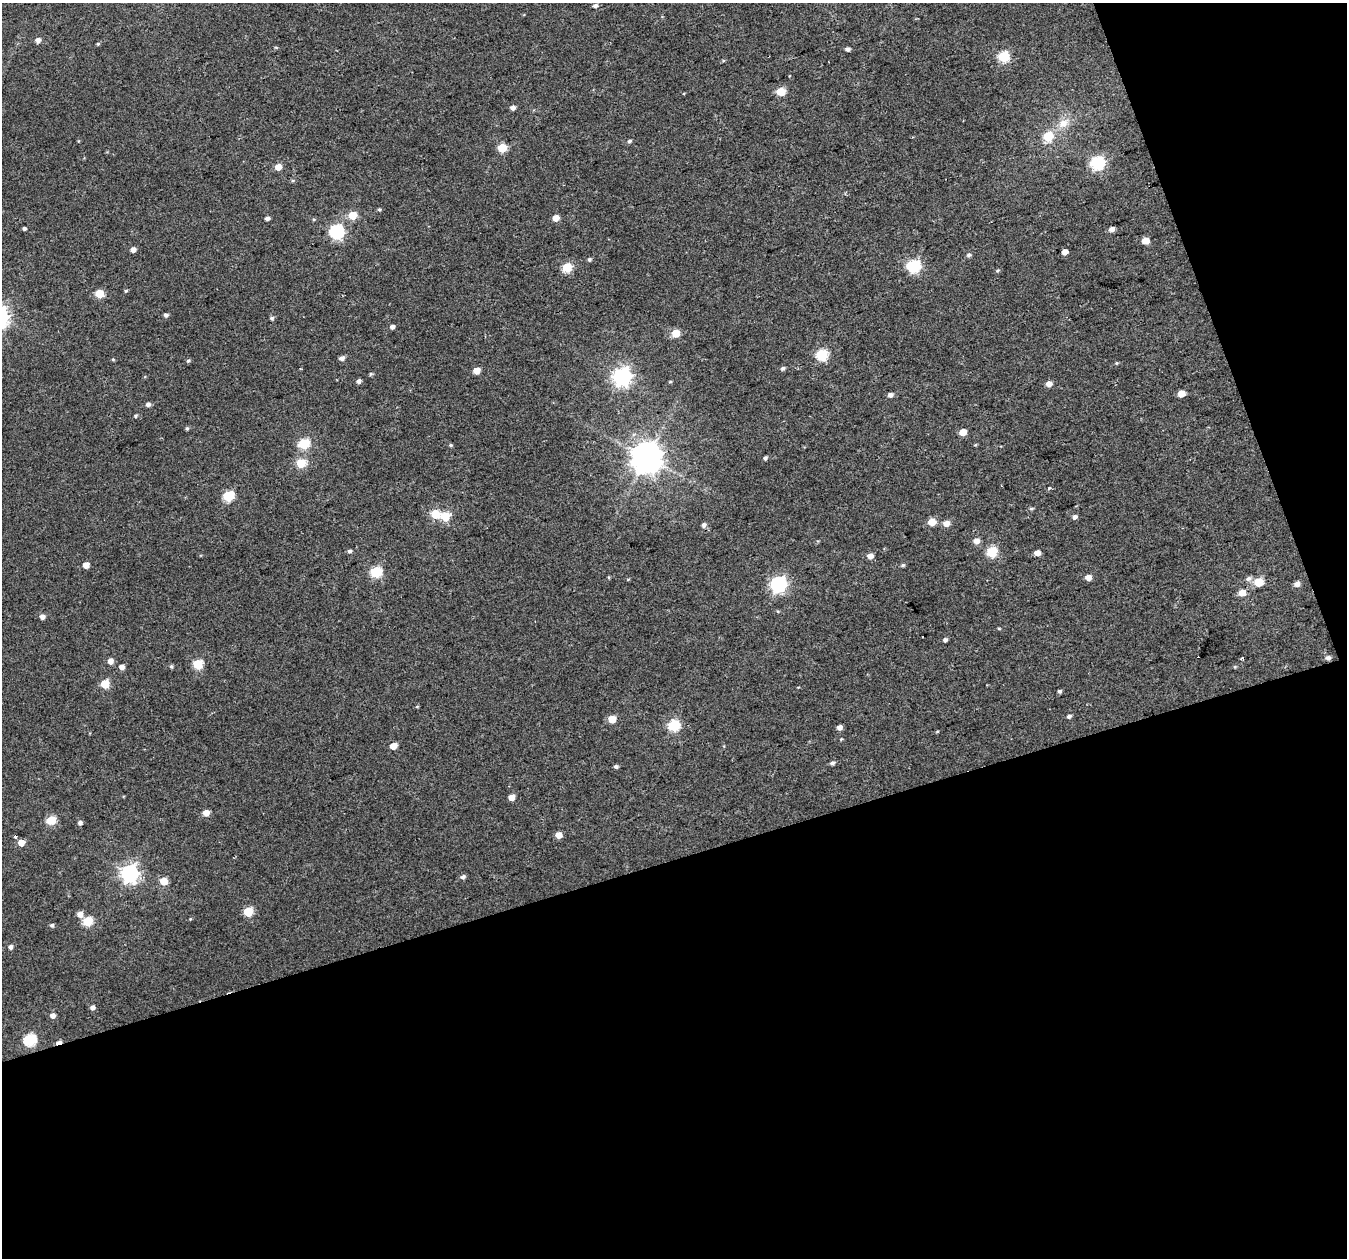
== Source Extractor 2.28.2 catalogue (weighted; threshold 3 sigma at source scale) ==
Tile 4 of 2 x 2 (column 2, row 2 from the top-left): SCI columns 1345-2689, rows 42-1297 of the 2690 x 2611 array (HDU 1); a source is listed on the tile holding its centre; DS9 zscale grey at full resolution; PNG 1349 x 1260 px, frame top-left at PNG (2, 3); no overlay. Shown black and unused: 37% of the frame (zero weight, under 2 of 3 exposures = <1% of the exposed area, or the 3 px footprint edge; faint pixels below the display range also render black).
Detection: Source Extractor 2.28.2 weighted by HDU 2 'WHT'; one run over the whole footprint, this tile lists its part. Background 0.0372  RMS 0.0084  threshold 0.0377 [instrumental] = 3 sigma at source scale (4.5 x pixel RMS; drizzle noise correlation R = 1.50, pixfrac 1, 0.0396/0.0396 arcsec/px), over >= 5 px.
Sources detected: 123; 2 cosmic-ray / hot-pixel residue — not listed; the other 121 listed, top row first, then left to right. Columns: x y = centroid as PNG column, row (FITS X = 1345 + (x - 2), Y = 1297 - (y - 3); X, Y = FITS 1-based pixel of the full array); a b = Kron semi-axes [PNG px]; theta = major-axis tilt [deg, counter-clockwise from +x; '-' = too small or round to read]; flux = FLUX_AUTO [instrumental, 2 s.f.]
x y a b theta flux
595 6 5 4 - 2.4
38 40 5 5 - 4.3
98 44 5 4 - 1.1
847 49 4 4 - 2.9
1003 57 5 5 - 71
781 92 5 5 - 28
513 108 6 5 - 2.8
1063 123 15 11 30 10
1047 136 5 5 - 40
629 141 5 4 - 1.6
502 148 5 5 - 32
1097 163 6 6 - 140
278 167 5 5 - 10
379 209 5 4 - 1.1
352 215 5 5 - 24
267 218 5 4 - 2.6
556 218 5 4 - 9.2
24 228 4 3 - 1.9
1112 229 5 4 - 4.8
336 232 6 6 - 150
1145 241 5 5 - 14
133 250 4 4 - 4.6
1064 252 4 4 - 7.7
969 255 6 5 - 2.1
589 260 5 4 - 1.6
913 266 6 6 - 120
567 267 5 5 - 38
997 271 6 4 18 1.1
126 291 4 4 - 1
99 294 5 5 - 30
166 315 4 4 - 2.4
272 318 5 4 - 1.7
392 327 5 4 - 3
675 333 5 5 - 21
821 355 6 5 - 70
342 358 5 4 - 4
113 359 5 3 - 0.82
188 361 6 4 30 1.4
1116 363 5 4 - 0.84
783 368 5 4 - 1.8
476 371 5 5 - 10
371 374 5 4 - 1.2
622 377 7 7 - 350
358 381 4 4 - 3
670 382 5 3 - 0.85
1049 384 5 5 - 5.8
1181 393 5 5 - 13
890 395 5 4 - 3.3
148 404 5 5 - 2.9
135 416 4 4 - 1.2
187 428 5 4 - 1.2
963 432 5 5 - 13
303 444 6 5 - 52
451 445 5 4 - 1.2
646 458 9 9 - 1500
765 458 5 4 - 1.6
301 463 5 5 - 33
1049 488 5 4 - 1.1
228 496 6 5 - 59
1031 509 6 4 16 1.3
435 514 5 5 - 29
445 516 5 5 - 43
1075 517 5 5 - 2.7
932 522 5 5 - 17
946 523 5 5 - 7.9
704 525 5 5 - 2.7
976 541 7 5 -9 5.2
350 551 5 5 - 1.9
992 552 5 5 - 60
1037 553 5 4 - 6.4
870 556 5 5 - 5.8
86 565 5 4 - 7.8
903 565 6 4 16 1.3
376 572 6 5 - 75
1088 577 5 4 - 6.7
1248 579 8 6 29 2.9
1258 582 5 5 - 32
778 584 7 6 - 220
1297 584 6 5 - 4.7
1242 593 5 5 - 12
42 616 5 5 - 4.4
999 629 5 3 - 0.8
945 640 4 4 - 2
1242 658 3 3 - 2.6
1328 658 6 5 - 3
110 661 5 5 - 6.2
197 664 5 5 - 48
171 666 5 5 - 1.4
122 667 5 4 - 5
105 684 5 5 - 28
1059 691 4 4 - 1.6
417 707 5 3 - 0.82
1069 716 5 4 - 2.3
612 719 5 5 - 17
673 726 6 5 - 81
839 727 5 4 - 4
937 732 5 3 - 0.74
841 739 4 4 - 0.71
393 746 5 5 - 11
832 763 5 5 - 1.9
616 766 5 4 - 1.9
511 797 5 4 - 8.6
206 813 5 5 - 8.8
51 820 6 5 - 32
80 823 5 5 - 2.5
558 835 5 5 - 9.8
15 836 3 3 - 4.1
21 843 5 5 - 11
129 873 7 7 - 340
463 877 6 5 - 2.2
164 881 5 5 - 21
248 912 5 5 - 38
80 914 6 5 - 6
190 919 4 3 - 0.7
87 921 5 5 - 41
52 925 5 5 - 1.8
10 947 5 5 - 3
92 1007 5 5 - 3.2
53 1016 5 5 - 4.1
30 1040 6 6 - 90
58 1042 6 3 12 4.6
Overlapping masked pixels (flux is a lower limit): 1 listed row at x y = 58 1042